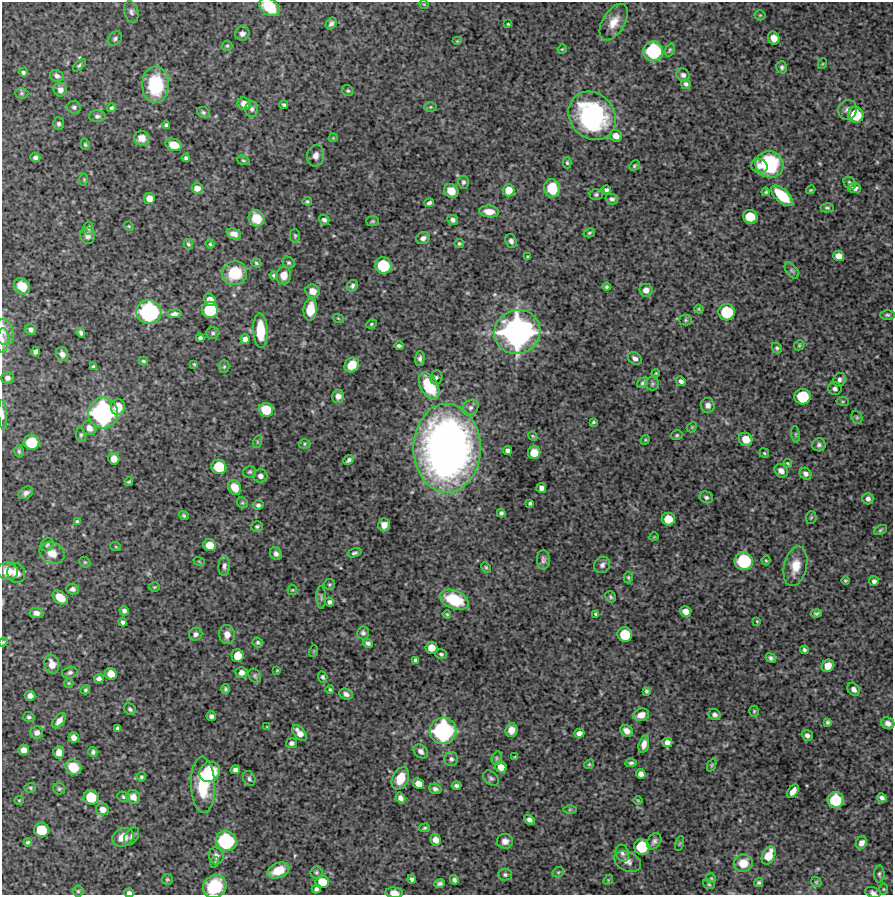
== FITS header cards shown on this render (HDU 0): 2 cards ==
NAXIS1  =                  891 /Length X axis
NAXIS2  =                  893 /Length Y axis

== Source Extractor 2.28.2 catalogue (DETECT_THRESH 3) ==
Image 891 x 893 px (HDU 0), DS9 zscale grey, 1 PNG px = 1 image px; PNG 895 x 897 px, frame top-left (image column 1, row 893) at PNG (2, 2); each listed source drawn as its Kron ellipse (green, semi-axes under 4 px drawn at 4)
Background 4340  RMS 200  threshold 602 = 3 sigma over >= 5 px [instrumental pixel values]
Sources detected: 363; all 363 listed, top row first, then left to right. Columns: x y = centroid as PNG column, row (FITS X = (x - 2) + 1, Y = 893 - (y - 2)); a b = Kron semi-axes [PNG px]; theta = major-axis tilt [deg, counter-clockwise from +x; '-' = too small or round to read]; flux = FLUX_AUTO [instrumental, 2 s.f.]
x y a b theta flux
424 4 5 4 - 1.3e+04
269 7 11 8 -36 4.0e+05
131 12 11 7 -76 4.7e+04
760 15 5 5 - 1.8e+04
614 22 20 11 59 1.9e+05
331 23 6 5 - 4.0e+04
508 24 3 3 - 1.3e+04
242 33 7 7 - 5.3e+04
774 38 6 5 - 1.1e+05
115 39 8 6 44 3.3e+04
457 41 5 4 - 1.3e+04
227 46 5 5 - 2.0e+04
562 49 4 4 - 1.4e+04
670 50 7 4 69 2.0e+04
653 51 10 10 - 1.0e+06
822 64 5 3 - 1.3e+04
79 65 8 4 46 2.4e+04
782 67 6 5 - 3.3e+04
23 72 4 3 - 2.7e+04
683 75 7 6 - 4.5e+04
57 76 7 5 -23 4.7e+04
686 84 5 4 - 3.1e+04
156 85 18 13 90 8.7e+05
60 90 7 7 - 6.4e+04
348 91 6 5 - 2.1e+04
21 93 7 5 0 2.2e+04
244 104 6 6 - 1.0e+05
284 105 4 3 - 2.2e+04
74 107 7 6 - 3.6e+04
430 107 6 5 - 1.9e+04
111 108 4 4 - 2.8e+04
252 109 8 6 88 3.8e+04
847 110 10 9 - 7.0e+04
203 112 6 5 - 2.8e+04
856 115 8 7 - 4.5e+05
97 116 8 6 -1 4.1e+04
592 116 25 22 -49 2.2e+06
59 124 6 5 - 3.1e+04
166 125 4 4 - 2.8e+04
616 136 6 5 - 9.9e+04
142 138 7 7 - 1.1e+05
333 138 4 3 - 1.2e+04
85 144 5 4 - 1.9e+04
174 145 8 6 -17 1.8e+05
316 156 11 8 80 8.7e+04
35 157 5 4 - 3.9e+04
186 158 4 3 - 2.5e+04
243 160 6 4 -19 1.7e+04
567 163 6 4 -89 1.9e+04
769 164 14 13 - 1.0e+06
634 166 6 4 45 2.1e+04
759 166 8 7 - 7.8e+04
84 180 6 3 -90 1.3e+04
463 182 6 5 - 3.0e+04
850 183 7 5 -49 3.6e+04
197 188 6 5 - 8.9e+04
552 188 9 8 - 3.1e+05
855 188 6 5 - 6.2e+04
509 190 6 6 - 1.7e+05
606 190 5 4 - 3.4e+04
811 190 5 3 - 1.5e+04
451 191 7 6 - 1.4e+05
766 192 4 4 - 1.8e+04
596 195 6 5 - 2.6e+04
782 196 13 6 -43 5.0e+05
149 198 6 5 - 1.2e+05
612 199 6 5 - 3.9e+04
307 201 4 4 - 2.0e+04
429 203 5 4 - 3.7e+04
827 208 6 4 0 2.4e+04
489 212 10 6 -5 1.4e+05
750 217 7 6 - 3.5e+05
256 218 8 7 - 2.4e+05
324 220 5 4 - 3.7e+04
453 220 5 5 - 4.5e+04
372 221 6 5 - 2.1e+04
129 226 5 4 - 1.4e+04
89 228 6 5 - 3.0e+04
589 233 6 4 17 2.0e+04
234 234 7 5 -21 8.1e+04
295 235 7 5 -89 2.4e+04
87 236 8 7 - 6.1e+04
423 238 7 6 - 5.4e+04
511 241 7 5 -71 3.9e+04
459 243 5 5 - 2.1e+04
188 244 5 4 - 2.4e+04
210 244 4 4 - 1.7e+04
839 256 5 5 - 1.1e+05
528 257 3 3 - 1.8e+04
256 263 5 4 - 1.8e+04
289 263 6 5 - 2.6e+04
383 266 8 8 - 5.9e+05
792 270 9 5 -52 3.3e+04
235 273 13 11 26 4.8e+05
274 275 4 3 - 2.4e+04
284 275 9 7 80 1.3e+05
22 286 9 7 -45 1.8e+05
352 286 6 5 - 3.6e+04
607 287 4 4 - 2.1e+04
646 290 6 6 - 9.1e+04
313 291 7 6 - 1.1e+05
210 300 6 5 - 1.4e+05
310 309 11 6 83 2.8e+05
699 309 5 4 - 1.7e+04
210 310 8 8 - 6.6e+05
149 312 12 12 - 1.6e+06
727 312 8 8 - 6.1e+05
174 314 7 4 6 4.5e+04
887 315 7 5 0 2.7e+04
338 318 5 3 - 1.2e+04
685 320 6 5 - 2.2e+04
371 324 5 4 - 1.8e+04
31 329 6 5 - 4.5e+04
260 330 17 7 -88 4.1e+05
4 332 13 10 -65 1.0e+05
517 332 23 22 - 4.4e+06
81 333 5 3 - 3.0e+04
213 333 6 5 - 2.9e+04
200 338 4 4 - 3.4e+04
245 339 5 4 - 6.7e+04
3 340 12 6 87 6.6e+04
799 345 5 4 - 1.7e+04
399 346 5 3 - 3.1e+04
777 348 5 4 - 2.6e+04
36 352 5 4 - 4.2e+04
62 354 7 6 - 6.1e+04
420 358 7 5 89 3.9e+04
635 358 7 5 -38 5.3e+04
143 361 5 3 - 2.0e+04
194 364 3 2 - 1.3e+04
352 365 8 6 50 2.0e+05
93 366 3 3 - 1.7e+04
224 367 6 5 - 2.1e+04
656 373 4 4 - 1.3e+04
436 377 7 6 - 2.7e+04
7 378 6 5 - 4.7e+04
840 380 7 6 - 4.1e+04
681 381 5 4 - 4.5e+04
642 383 6 4 40 2.5e+04
652 384 7 6 - 2.8e+04
429 386 15 8 -61 5.3e+05
835 389 7 6 - 3.8e+04
338 396 6 6 - 8.0e+04
803 397 8 8 - 5.7e+05
843 401 6 3 -8 1.4e+04
708 405 7 7 - 6.3e+04
118 407 8 7 - 2.3e+05
471 407 9 7 44 5.0e+04
266 410 7 6 - 3.7e+05
103 413 15 15 - 2.4e+06
3 415 15 4 -87 4.8e+04
857 417 7 5 -68 2.4e+04
593 422 3 3 - 1.8e+04
692 427 6 4 47 1.5e+04
89 428 7 6 - 8.8e+04
796 434 8 4 -82 2.3e+04
81 435 7 5 -82 2.3e+04
677 435 6 4 15 2.2e+04
533 436 4 3 - 1.4e+04
746 439 7 6 - 2.0e+05
645 440 5 4 - 1.4e+04
31 442 8 7 - 4.9e+05
257 442 6 4 73 2.1e+04
304 444 6 4 0 1.9e+04
819 445 7 6 - 4.0e+04
447 448 44 33 -90 9.4e+06
507 450 4 4 - 4.4e+04
19 451 6 4 -74 2.2e+04
534 453 6 6 - 2.1e+05
764 453 5 4 - 1.7e+04
114 459 6 5 - 1.3e+05
349 460 6 4 42 3.7e+04
788 463 4 3 - 1.6e+04
219 467 7 7 - 4.3e+05
781 471 7 6 - 7.8e+04
250 472 6 5 - 2.4e+04
805 474 6 5 - 5.8e+04
260 476 7 6 - 5.7e+04
129 481 4 3 - 1.9e+04
235 487 8 6 -62 1.5e+05
541 488 5 5 - 5.9e+04
26 493 8 5 31 4.9e+04
706 497 7 5 -24 3.6e+04
868 499 6 5 - 5.3e+04
242 503 6 5 - 1.8e+04
530 503 4 3 - 2.2e+04
258 505 5 4 - 3.2e+04
501 513 4 4 - 2.9e+04
184 516 5 4 - 2.1e+04
811 517 6 5 - 1.9e+04
668 519 6 6 - 2.5e+05
77 522 4 4 - 2.2e+04
384 525 6 6 - 8.0e+04
257 526 6 5 - 2.7e+04
880 530 7 4 28 2.1e+04
654 537 4 3 - 9.4e+03
47 545 7 6 - 2.9e+04
209 545 6 6 - 2.0e+05
116 547 5 3 - 1.2e+04
52 553 13 10 -25 1.6e+05
355 553 7 4 17 2.7e+04
276 554 6 5 - 5.3e+04
543 560 10 6 90 4.4e+04
766 560 5 4 - 1.6e+04
199 561 6 3 -20 1.3e+04
744 561 9 9 - 8.4e+05
85 562 6 5 - 1.8e+04
602 565 8 7 - 5.0e+04
224 566 10 5 84 4.5e+04
795 566 20 11 77 2.3e+05
486 567 5 3 - 1.8e+04
8 571 10 9 - 1.9e+05
16 573 10 8 -71 1.2e+05
628 577 6 4 -88 2.0e+04
845 581 4 3 - 1.7e+04
874 581 5 5 - 3.6e+04
329 585 6 5 - 2.2e+04
154 587 5 4 - 1.7e+04
73 589 6 5 - 4.0e+04
292 590 5 5 - 1.8e+04
321 597 11 5 -88 3.2e+04
611 597 6 5 - 2.5e+04
60 598 8 6 -38 2.2e+05
454 600 15 9 -21 6.2e+05
329 602 4 4 - 3.6e+04
124 611 5 4 - 4.9e+04
685 611 6 5 - 1.0e+05
36 613 7 5 -7 6.0e+04
816 613 5 4 - 2.6e+04
447 614 4 3 - 1.6e+04
596 614 4 3 - 2.6e+04
757 621 4 4 - 1.2e+04
123 622 4 4 - 3.3e+04
363 633 6 6 - 3.4e+04
196 634 7 6 - 4.6e+04
227 635 9 8 - 1.1e+05
625 635 7 7 - 4.2e+05
3 642 4 3 - 1.5e+04
258 642 5 5 - 2.5e+04
368 643 5 4 - 3.6e+04
431 648 6 5 - 1.5e+05
804 650 4 3 - 3.1e+04
314 651 6 3 71 1.3e+04
441 654 6 4 -18 2.4e+04
238 656 6 6 - 2.1e+05
771 658 5 4 - 3.2e+04
415 660 4 3 - 2.7e+04
52 664 9 7 -76 1.2e+05
828 666 6 5 - 1.4e+05
277 670 4 3 - 1.2e+04
241 672 6 5 - 6.7e+04
70 673 8 5 15 3.3e+04
111 674 6 5 - 1.6e+05
255 676 8 5 -56 2.8e+04
323 677 5 4 - 2.4e+04
99 679 4 4 - 5.7e+04
69 683 5 4 - 1.6e+04
226 689 5 4 - 2.5e+04
330 689 4 3 - 1.8e+04
854 689 7 5 -48 5.2e+04
85 690 4 4 - 2.5e+04
646 691 4 3 - 2.3e+04
346 694 7 5 -21 4.7e+04
30 696 5 5 - 7.7e+04
130 709 6 5 - 3.1e+04
754 711 5 4 - 1.8e+04
641 715 8 6 17 1.1e+05
715 715 6 5 - 3.7e+04
211 716 5 4 - 3.8e+04
29 717 5 5 - 3.0e+04
59 721 9 5 49 7.7e+04
827 722 4 3 - 2.3e+04
888 723 7 6 - 6.6e+04
267 727 4 3 - 1.3e+04
117 728 4 3 - 2.2e+04
511 730 7 6 - 1.2e+05
443 731 13 13 - 1.9e+06
627 731 7 5 -35 8.1e+04
37 733 6 6 - 5.8e+04
299 733 9 5 -52 1.1e+05
579 733 5 4 - 6.8e+04
807 735 5 5 - 4.5e+04
74 738 5 5 - 7.5e+04
667 742 5 5 - 7.0e+04
292 743 5 5 - 3.6e+04
644 744 9 5 75 8.2e+04
24 750 5 5 - 8.8e+04
421 751 8 6 -41 5.9e+04
59 752 6 5 - 9.5e+04
93 752 5 4 - 2.9e+04
515 757 4 4 - 1.4e+04
497 758 7 5 75 2.4e+04
451 759 7 7 - 4.2e+04
631 763 6 4 5 2.7e+04
589 764 5 4 - 1.8e+04
712 765 7 4 67 1.7e+04
73 767 8 7 - 2.5e+05
501 767 6 5 - 1.3e+05
235 770 5 4 - 4.5e+04
210 772 11 9 38 8.7e+05
641 774 5 4 - 6.5e+04
141 777 5 4 - 2.1e+04
400 778 12 8 66 2.4e+05
491 778 9 6 -42 3.4e+04
249 779 8 6 -69 3.5e+04
418 784 6 5 - 1.2e+05
203 785 28 12 -88 5.3e+05
456 786 5 3 - 3.1e+04
30 788 6 5 - 2.0e+04
59 789 6 5 - 2.2e+04
435 789 6 5 - 3.7e+04
793 791 7 4 54 1.1e+05
91 797 7 7 - 4.2e+05
123 797 6 5 - 2.2e+04
133 797 7 6 - 8.4e+04
400 798 6 4 -58 5.6e+04
882 798 5 4 - 4.3e+04
19 800 5 4 - 1.4e+04
638 800 5 3 - 1.2e+04
836 800 8 8 - 5.4e+05
103 809 6 6 - 8.6e+04
570 809 6 4 1 1.6e+04
529 820 5 4 - 5.0e+04
424 828 5 4 - 2.0e+04
41 830 7 7 - 4.2e+05
132 836 9 6 57 4.5e+04
123 837 11 9 27 1.7e+05
435 840 6 5 - 1.1e+05
226 841 10 10 - 1.1e+06
505 841 8 7 - 7.6e+04
654 841 8 6 55 4.6e+04
28 842 4 3 - 2.0e+04
861 843 6 5 - 6.6e+04
680 844 8 3 71 1.6e+04
642 847 8 7 - 5.3e+05
622 853 9 6 -70 4.2e+04
216 856 8 7 - 5.2e+04
769 856 9 6 64 2.5e+05
628 861 14 9 -25 9.4e+04
215 862 5 3 - 1.3e+04
743 863 9 8 - 2.0e+05
278 870 11 7 22 2.7e+05
316 872 6 6 - 2.5e+04
558 872 6 5 - 2.1e+04
879 874 8 5 89 3.1e+04
505 875 7 6 - 2.7e+04
711 878 5 5 - 1.6e+04
167 879 5 5 - 2.0e+04
412 879 4 4 - 4.0e+04
454 880 5 4 - 3.5e+04
608 880 5 4 - 1.6e+04
322 882 7 6 - 2.6e+05
816 882 6 4 -45 1.7e+04
440 883 5 4 - 3.5e+04
759 883 5 4 - 2.2e+04
709 884 6 4 -21 1.9e+04
215 886 12 11 - 5.2e+05
316 889 5 4 - 3.4e+04
884 889 5 3 - 1.4e+04
78 891 5 5 - 2.0e+04
873 892 8 5 -18 3.6e+04
129 893 5 3 - 4.6e+04
394 893 9 5 -6 1.0e+05
At the frame edge (FLAGS 8, measured only in part): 9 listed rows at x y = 269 7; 4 332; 3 340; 3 415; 3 642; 215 886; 873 892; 129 893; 394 893

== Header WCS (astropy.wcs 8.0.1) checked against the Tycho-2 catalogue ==
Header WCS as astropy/WCSLIB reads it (CRVAL/CRPIX/CD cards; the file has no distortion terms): RA---TAN/DEC--TAN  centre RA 02:33:23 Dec +09:36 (38.34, +9.60 deg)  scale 1.01 arcsec/px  FOV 15.0' x 15.0'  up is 0 deg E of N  parity normal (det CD < 0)
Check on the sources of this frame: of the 60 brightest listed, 4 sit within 1.5 arcsec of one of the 7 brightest Tycho-2 stars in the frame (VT <= 12.49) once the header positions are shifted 0.23 arcsec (0.21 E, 0.09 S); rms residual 0.17 arcsec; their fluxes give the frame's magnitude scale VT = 27.47 - 2.5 log10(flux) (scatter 0.15 mag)
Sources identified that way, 4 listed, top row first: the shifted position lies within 1.5 arcsec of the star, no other Tycho-2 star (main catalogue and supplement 1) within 3.0 arcsec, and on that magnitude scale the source's flux lands within +1.5 / -3 mag of the star's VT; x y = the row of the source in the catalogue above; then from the Tycho-2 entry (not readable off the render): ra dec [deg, ICRS J2000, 3 dp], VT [Tycho-2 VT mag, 2 dp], TYC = Tycho-2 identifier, HIP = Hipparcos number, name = IAU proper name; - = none
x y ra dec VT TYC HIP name
149 312 38.429 +9.640 12.10 639-957-1 - -
517 332 38.325 +9.634 10.73 639-81-1 - -
103 413 38.443 +9.612 11.35 639-75-1 - -
443 731 38.346 +9.523 12.49 639-64-1 - -